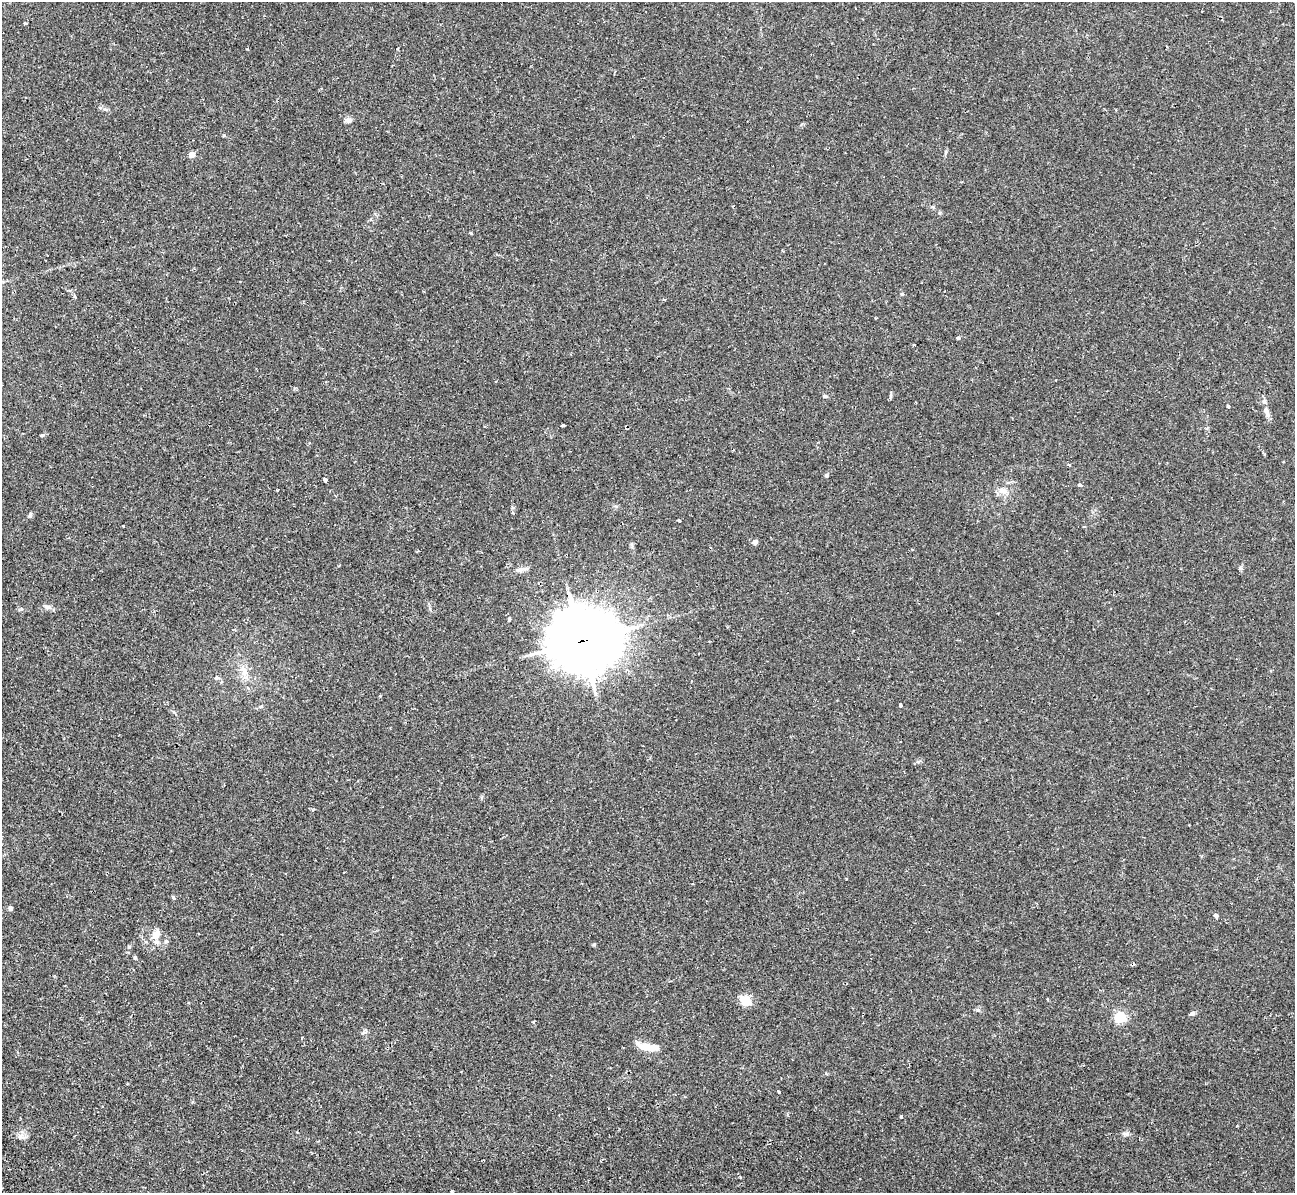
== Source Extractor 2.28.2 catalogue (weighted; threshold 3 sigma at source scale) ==
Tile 7 of 4 x 4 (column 3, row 2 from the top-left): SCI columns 2599-3891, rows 2687-3877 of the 5236 x 5221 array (HDU 1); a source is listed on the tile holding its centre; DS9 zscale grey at full resolution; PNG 1297 x 1195 px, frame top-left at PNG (2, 2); no overlay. Shown black and unused: <1% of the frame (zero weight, under 2 of 3 exposures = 3% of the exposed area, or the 3 px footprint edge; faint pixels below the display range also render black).
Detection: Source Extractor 2.28.2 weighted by HDU 2 'WHT'; one run over the whole footprint, this tile lists its part. Background 0.0213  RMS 0.0039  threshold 0.0176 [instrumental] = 3 sigma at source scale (4.5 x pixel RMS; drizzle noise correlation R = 1.50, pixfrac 1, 0.05/0.05 arcsec/px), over >= 5 px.
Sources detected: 51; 1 cosmic-ray / hot-pixel residue — not listed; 2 inside a brighter listed object's ellipse — not listed separately; the other 48 listed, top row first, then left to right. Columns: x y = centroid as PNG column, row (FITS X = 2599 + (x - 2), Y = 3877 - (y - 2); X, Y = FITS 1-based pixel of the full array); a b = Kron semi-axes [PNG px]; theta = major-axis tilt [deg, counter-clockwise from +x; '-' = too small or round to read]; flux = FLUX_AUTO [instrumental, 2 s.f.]
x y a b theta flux
25 23 3 3 - 0.56
105 109 7 4 -19 0.75
348 120 9 6 -46 1.2
946 152 6 4 87 0.55
192 155 6 6 - 2.1
902 294 4 4 - 0.41
664 300 3 3 - 0.61
958 338 4 4 - 0.76
825 396 5 5 - 0.49
890 396 6 4 71 0.58
1228 406 4 3 - 1.3
1267 412 19 6 -73 2.2
563 425 4 3 - 1.3
1068 465 3 3 - 1.1
826 475 4 4 - 0.79
325 480 5 3 - 2.4
1079 485 4 3 - 2.1
278 490 3 2 - 0.53
1003 491 13 8 -19 2.7
30 515 7 4 88 0.77
678 520 4 2 - 0.36
123 526 3 3 - 1.1
755 542 4 4 - 2
1241 568 6 4 -89 0.65
520 570 10 7 6 1.6
47 607 9 6 -16 1.3
582 641 25 22 -1 2000
244 670 17 7 -69 3.3
216 678 6 5 - 0.84
900 705 4 3 - 2.2
173 898 6 4 -69 0.51
10 908 5 5 - 0.91
1216 915 6 4 -52 0.71
156 934 19 9 53 3.6
166 941 5 5 - 0.59
594 944 5 4 - 0.44
129 947 5 4 - 0.46
135 957 5 4 - 0.57
745 1000 13 9 -39 5.5
1048 1000 3 2 - 0.54
978 1010 5 5 - 0.58
1192 1013 6 5 - 0.94
1120 1017 5 5 - 43
646 1047 11 7 -5 5
778 1091 3 3 - 1.2
901 1117 4 3 - 0.52
1126 1134 10 5 -16 1
20 1136 7 5 -1 1.1
Overlapping masked pixels (flux is a lower limit): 1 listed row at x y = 582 641
Unlisted compact peaks at least as high as the median listed source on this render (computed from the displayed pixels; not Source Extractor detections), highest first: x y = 43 435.